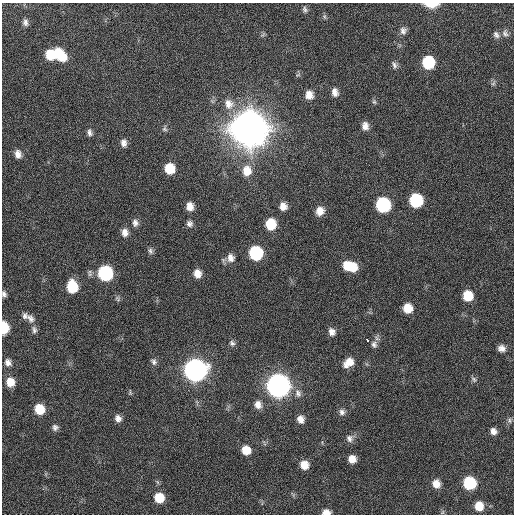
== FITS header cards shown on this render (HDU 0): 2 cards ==
NAXIS1  =                  512 / Axis length
NAXIS2  =                  512 / Axis length

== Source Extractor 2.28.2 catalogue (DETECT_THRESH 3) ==
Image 512 x 512 px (HDU 0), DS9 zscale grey, 1 PNG px = 1 image px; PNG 516 x 516 px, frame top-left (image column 1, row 512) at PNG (2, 3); no overlay
Background 42.4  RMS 6.9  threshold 20.8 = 3 sigma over >= 5 px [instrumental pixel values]
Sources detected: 80; all 80 listed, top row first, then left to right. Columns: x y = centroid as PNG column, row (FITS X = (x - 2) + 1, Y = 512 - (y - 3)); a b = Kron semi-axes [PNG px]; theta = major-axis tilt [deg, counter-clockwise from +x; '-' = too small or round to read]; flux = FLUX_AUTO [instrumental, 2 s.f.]
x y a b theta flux
431 4 12 5 -1 1.0e+04
305 9 9 6 -66 1.3e+03
324 16 8 4 -59 7.9e+02
25 22 8 6 -83 1.6e+03
403 31 10 8 85 2.1e+03
505 33 11 8 -64 1.9e+03
496 35 10 7 -46 1.8e+03
50 55 9 8 - 1.0e+04
60 55 15 9 -49 1.4e+04
428 62 9 8 - 2.8e+04
394 65 10 6 -67 1.6e+03
493 83 7 5 31 9.4e+02
335 92 9 7 -77 2.8e+03
309 95 9 8 - 4.4e+03
374 102 7 5 -68 8.4e+02
229 104 16 14 -61 6.5e+03
365 126 9 7 -88 2.9e+03
249 128 12 11 - 3.1e+06
165 129 9 6 84 1.2e+03
89 133 10 6 -81 1.6e+03
124 143 9 7 -86 2.3e+03
18 154 10 8 -81 3.3e+03
170 168 9 8 - 1.1e+04
247 171 13 11 -89 7.2e+03
416 200 9 9 - 4.0e+04
383 205 9 9 - 5.7e+04
190 206 9 7 -81 3.9e+03
283 206 8 7 - 3.5e+03
320 211 9 8 - 4.4e+03
135 223 9 7 -82 2.0e+03
189 224 8 8 - 1.7e+03
271 224 9 8 - 1.4e+04
125 233 9 8 - 3.0e+03
150 251 9 6 -72 1.3e+03
256 253 9 9 - 4.5e+04
231 258 12 9 -77 3.1e+03
347 266 10 7 -65 6.7e+03
352 267 11 9 -55 9.2e+03
105 273 9 9 - 6.3e+04
197 274 9 7 -82 4.3e+03
72 287 10 8 -80 1.9e+04
4 294 7 5 -70 1.4e+03
468 296 8 8 - 1.2e+04
408 308 8 8 - 7.9e+03
25 316 9 7 -71 1.6e+03
30 318 13 8 -58 2.7e+03
4 328 9 6 90 2.0e+04
34 330 10 7 -75 1.6e+03
332 332 9 7 -68 2.6e+03
367 340 3 3 - 1.6e+04
232 343 8 6 -50 1.4e+03
374 344 10 8 -79 2.0e+03
502 348 8 7 - 2.7e+03
8 362 10 8 -69 2.4e+03
154 362 9 7 -67 1.5e+03
348 362 12 8 37 5.7e+03
195 370 10 10 - 4.8e+05
474 379 9 5 -46 1.1e+03
10 382 9 8 - 6.3e+03
278 385 10 10 - 5.5e+05
130 392 8 3 -90 6.1e+02
298 393 12 9 -71 2.7e+03
258 405 10 9 - 3.3e+03
39 409 9 8 - 1.2e+04
342 412 8 8 - 1.8e+03
118 418 8 7 - 2.4e+03
301 419 8 7 - 3.2e+03
509 420 8 6 78 1.3e+03
55 427 8 7 - 1.6e+03
493 431 8 7 - 2.5e+03
350 438 10 9 - 2.4e+03
246 450 8 8 - 7.0e+03
352 459 7 7 - 4.4e+03
304 465 8 8 - 5.7e+03
469 483 9 8 - 3.2e+04
436 484 9 8 - 4.7e+03
159 498 8 8 - 1.1e+04
479 506 8 8 - 7.3e+03
326 512 8 5 1 3.9e+03
443 512 6 4 70 6.1e+02
At the frame edge (FLAGS 8, measured only in part): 4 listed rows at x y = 431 4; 4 294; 4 328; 326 512